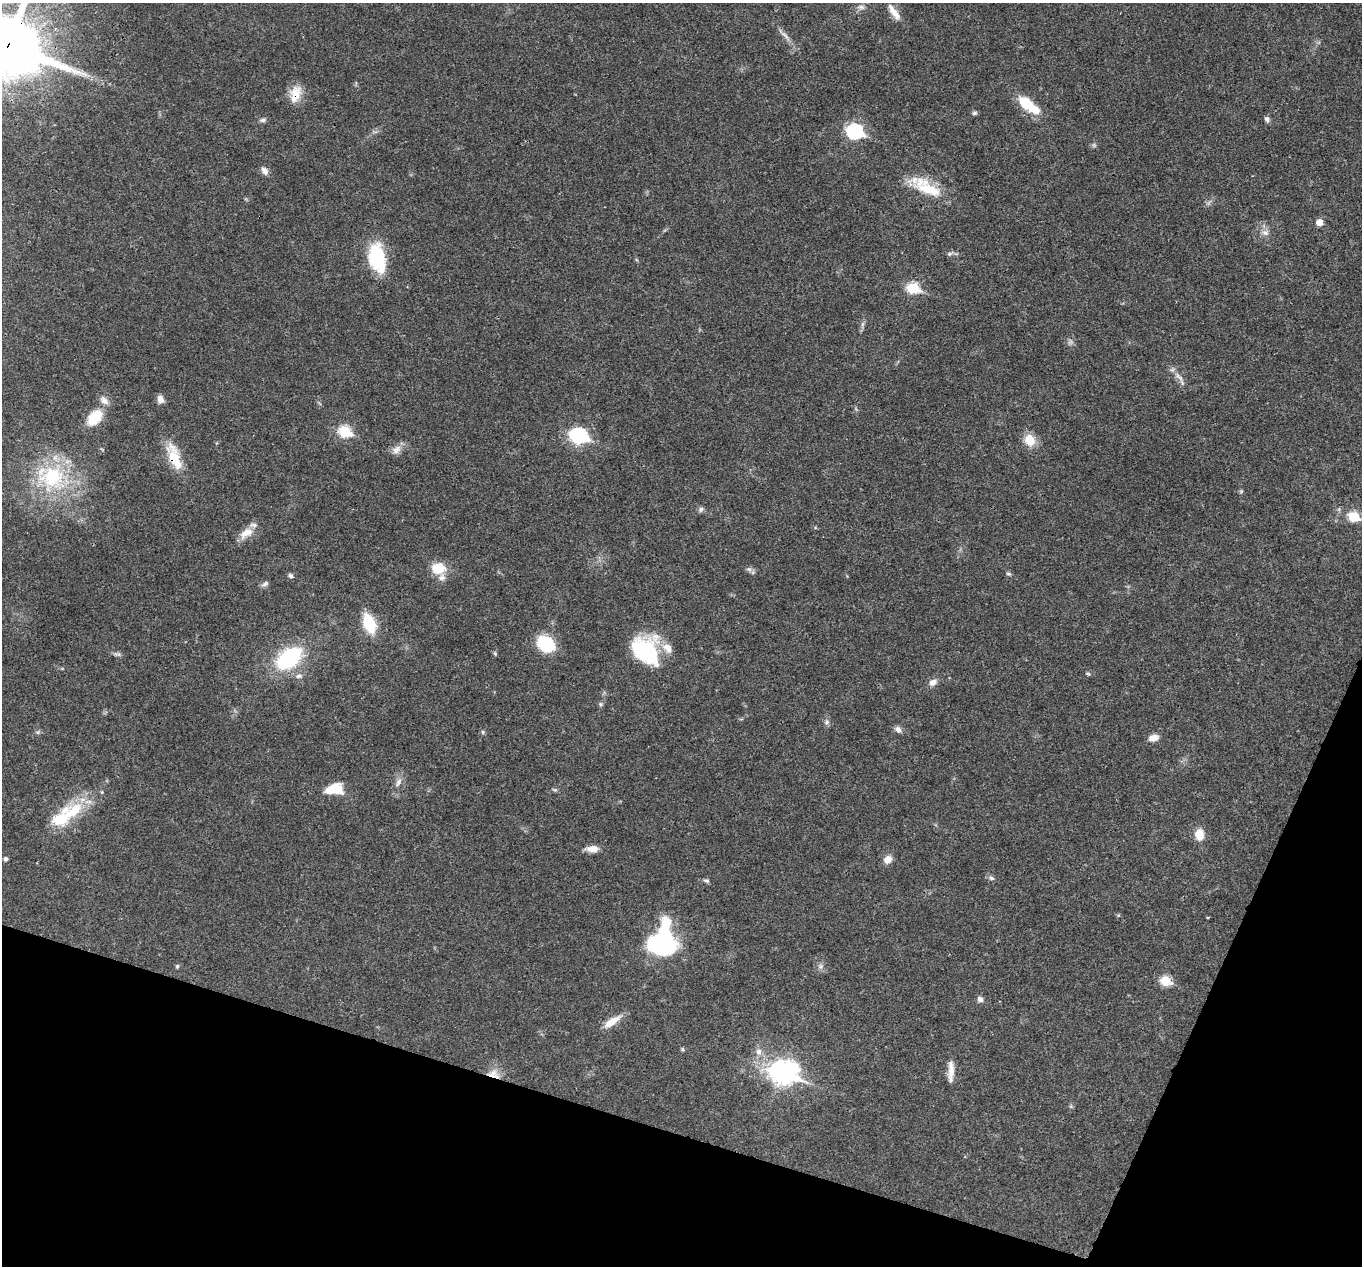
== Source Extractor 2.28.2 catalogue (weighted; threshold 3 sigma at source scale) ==
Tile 15 of 4 x 4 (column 3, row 4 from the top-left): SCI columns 2724-4083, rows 268-1531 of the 5444 x 5458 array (HDU 1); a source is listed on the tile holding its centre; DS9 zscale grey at full resolution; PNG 1364 x 1268 px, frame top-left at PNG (2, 3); no overlay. Shown black and unused: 16% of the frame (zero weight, under 3 of 4 exposures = <1% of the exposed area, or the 3 px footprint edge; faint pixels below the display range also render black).
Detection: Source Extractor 2.28.2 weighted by HDU 2 'WHT'; one run over the whole footprint, this tile lists its part. Background 0.0168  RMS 0.0022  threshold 0.00981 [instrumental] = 3 sigma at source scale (4.5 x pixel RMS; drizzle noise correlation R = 1.50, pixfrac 1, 0.05/0.05 arcsec/px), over >= 5 px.
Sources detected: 90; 3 too faint to see at this stretch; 2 inside a brighter object's white glare — not listed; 7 inside a brighter listed object's ellipse — not listed separately; the other 78 listed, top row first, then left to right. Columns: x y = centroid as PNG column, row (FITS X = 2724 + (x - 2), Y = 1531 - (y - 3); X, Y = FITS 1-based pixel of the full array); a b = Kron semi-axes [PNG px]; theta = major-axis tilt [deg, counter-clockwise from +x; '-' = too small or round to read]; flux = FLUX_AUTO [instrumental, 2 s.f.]
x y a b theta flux
861 7 12 8 4 1.1
894 12 24 8 -55 2.5
784 35 29 6 -46 1.8
8 45 24 21 -25 1600
295 94 23 14 75 3.9
1026 103 20 12 -45 6.8
974 113 5 5 - 0.62
1267 119 8 6 -65 0.68
263 120 9 6 20 0.7
855 131 8 7 - 42
264 171 12 7 -53 1.2
927 188 44 16 -25 9.1
1319 222 5 5 - 2.8
1265 232 12 8 -8 1.4
950 253 12 6 19 0.69
376 257 30 19 -89 14
913 288 7 6 - 19
862 325 14 4 86 0.7
1070 342 10 9 - 0.86
1179 377 23 7 -51 1.8
160 399 10 7 -76 1.4
104 400 14 9 -38 1.6
95 417 18 11 48 8
345 431 7 6 - 19
578 436 9 7 -7 52
1030 440 14 12 -57 4.2
396 450 16 10 43 1.8
174 457 37 14 -69 7.1
52 477 50 38 -13 25
1241 491 7 5 88 0.37
701 509 8 6 40 0.64
1353 517 7 6 - 13
815 527 5 5 - 0.28
246 533 21 11 35 3
438 568 16 13 -9 5.4
749 569 9 8 - 0.74
1008 574 7 5 -36 0.45
291 576 6 5 - 0.69
265 584 10 6 33 0.7
369 624 16 9 -69 12
546 644 15 12 -38 14
646 650 32 27 -54 20
495 653 6 4 -70 0.34
117 654 13 5 -6 0.64
289 658 23 14 36 26
1088 674 8 4 -21 0.36
299 676 11 7 10 1
933 682 11 8 36 1.5
600 704 7 5 -89 0.45
827 722 9 7 79 0.78
898 729 11 7 -40 1.1
38 732 8 5 26 0.48
483 732 7 6 - 0.42
1153 738 12 8 17 1.9
398 782 15 8 61 1.6
335 789 22 13 6 5.8
555 790 7 5 -3 0.42
74 810 41 18 53 10
1199 834 12 9 -86 3.7
592 849 16 8 -1 2.1
6 859 4 4 - 0.65
888 859 11 9 32 1.8
991 878 9 6 -28 0.68
706 880 9 5 -19 0.56
1118 915 5 4 - 0.28
1208 917 4 2 - 0.18
663 941 35 26 77 30
177 966 6 5 - 0.35
820 966 10 8 89 1
1165 981 7 6 - 11
980 999 7 6 - 1.1
612 1022 24 8 34 3.3
682 1049 6 5 - 0.34
759 1052 11 9 -83 1.8
951 1070 25 8 88 2.5
783 1072 12 8 -24 170
494 1074 20 12 -14 3.1
1071 1106 6 5 - 0.36
Overlapping masked pixels (flux is a lower limit): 4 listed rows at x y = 8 45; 295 94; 174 457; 494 1074
Isophote crosses this tile's border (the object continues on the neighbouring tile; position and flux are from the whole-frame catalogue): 1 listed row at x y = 8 45